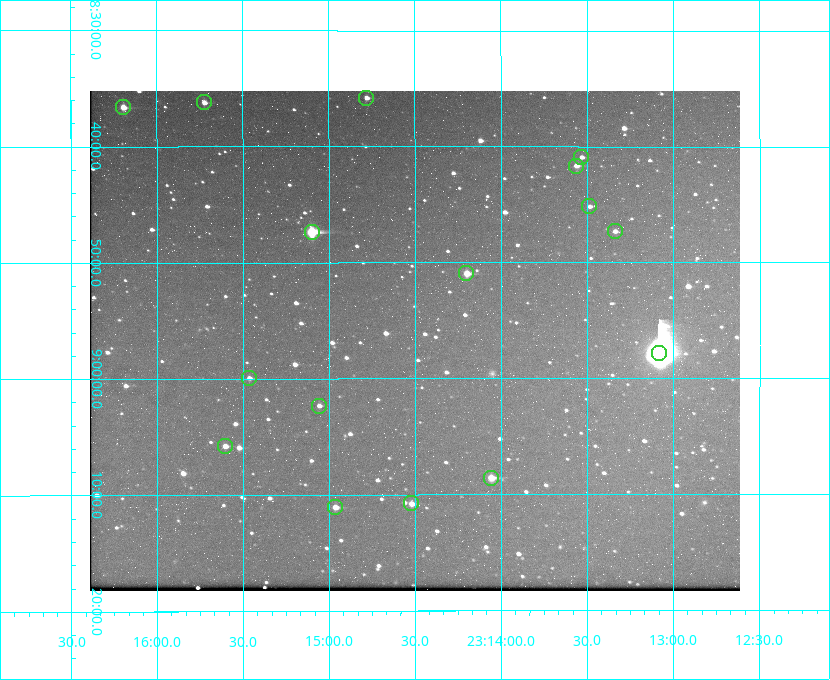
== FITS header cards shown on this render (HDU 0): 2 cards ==
NAXIS1  =                  650 / Width of table row in bytes
NAXIS2  =                  500 / Number of rows in table

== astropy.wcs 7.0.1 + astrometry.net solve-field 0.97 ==
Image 650 x 500 px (HDU 0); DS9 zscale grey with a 90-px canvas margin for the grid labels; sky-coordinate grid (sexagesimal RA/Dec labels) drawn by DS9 from the SOLVED WCS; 16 Tycho-2 reference stars matched to detected sources circled (green)
Header WCS: none
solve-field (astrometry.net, Tycho-2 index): SOLVED blind (the file carries no WCS)
Solved WCS: RA---TAN-SIP/DEC--TAN-SIP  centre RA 23:14:30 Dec +08:57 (348.63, +8.95 deg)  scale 5.17 arcsec/px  FOV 56.0' x 43.1'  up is -180 deg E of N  parity flipped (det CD > 0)
(file carries no celestial WCS; the grid is the blind solution)
Tycho-2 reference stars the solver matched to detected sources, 16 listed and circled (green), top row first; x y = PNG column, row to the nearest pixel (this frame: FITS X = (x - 90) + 1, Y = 500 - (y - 91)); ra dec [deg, ICRS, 3 dp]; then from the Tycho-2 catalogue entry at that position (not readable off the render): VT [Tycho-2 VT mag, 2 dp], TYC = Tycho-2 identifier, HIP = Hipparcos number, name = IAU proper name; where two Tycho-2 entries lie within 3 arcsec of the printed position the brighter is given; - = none
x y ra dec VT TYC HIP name
366 98 348.695 +8.597 11.30 1161-1571-1 - -
204 102 348.931 +8.603 11.18 1161-1110-1 - -
123 107 349.048 +8.610 11.72 1161-1223-1 - -
581 157 348.383 +8.682 11.92 1161-890-1 - -
576 166 348.391 +8.694 11.47 1161-728-1 - -
589 206 348.371 +8.753 12.36 1161-1249-1 - -
615 231 348.335 +8.788 11.88 1161-938-1 - -
312 232 348.775 +8.789 8.97 1161-884-1 114784 -
466 273 348.550 +8.849 10.80 1161-574-1 - -
659 353 348.271 +8.963 6.92 1161-1161-1 114608 -
249 378 348.866 +8.999 11.82 1161-694-1 - -
319 406 348.765 +9.039 11.87 1161-1547-1 - -
225 446 348.901 +9.097 11.97 1161-534-1 - -
491 478 348.514 +9.143 10.38 1161-1071-1 - -
411 503 348.631 +9.180 11.26 1161-1559-1 - -
335 507 348.741 +9.184 11.62 1161-452-1 - -